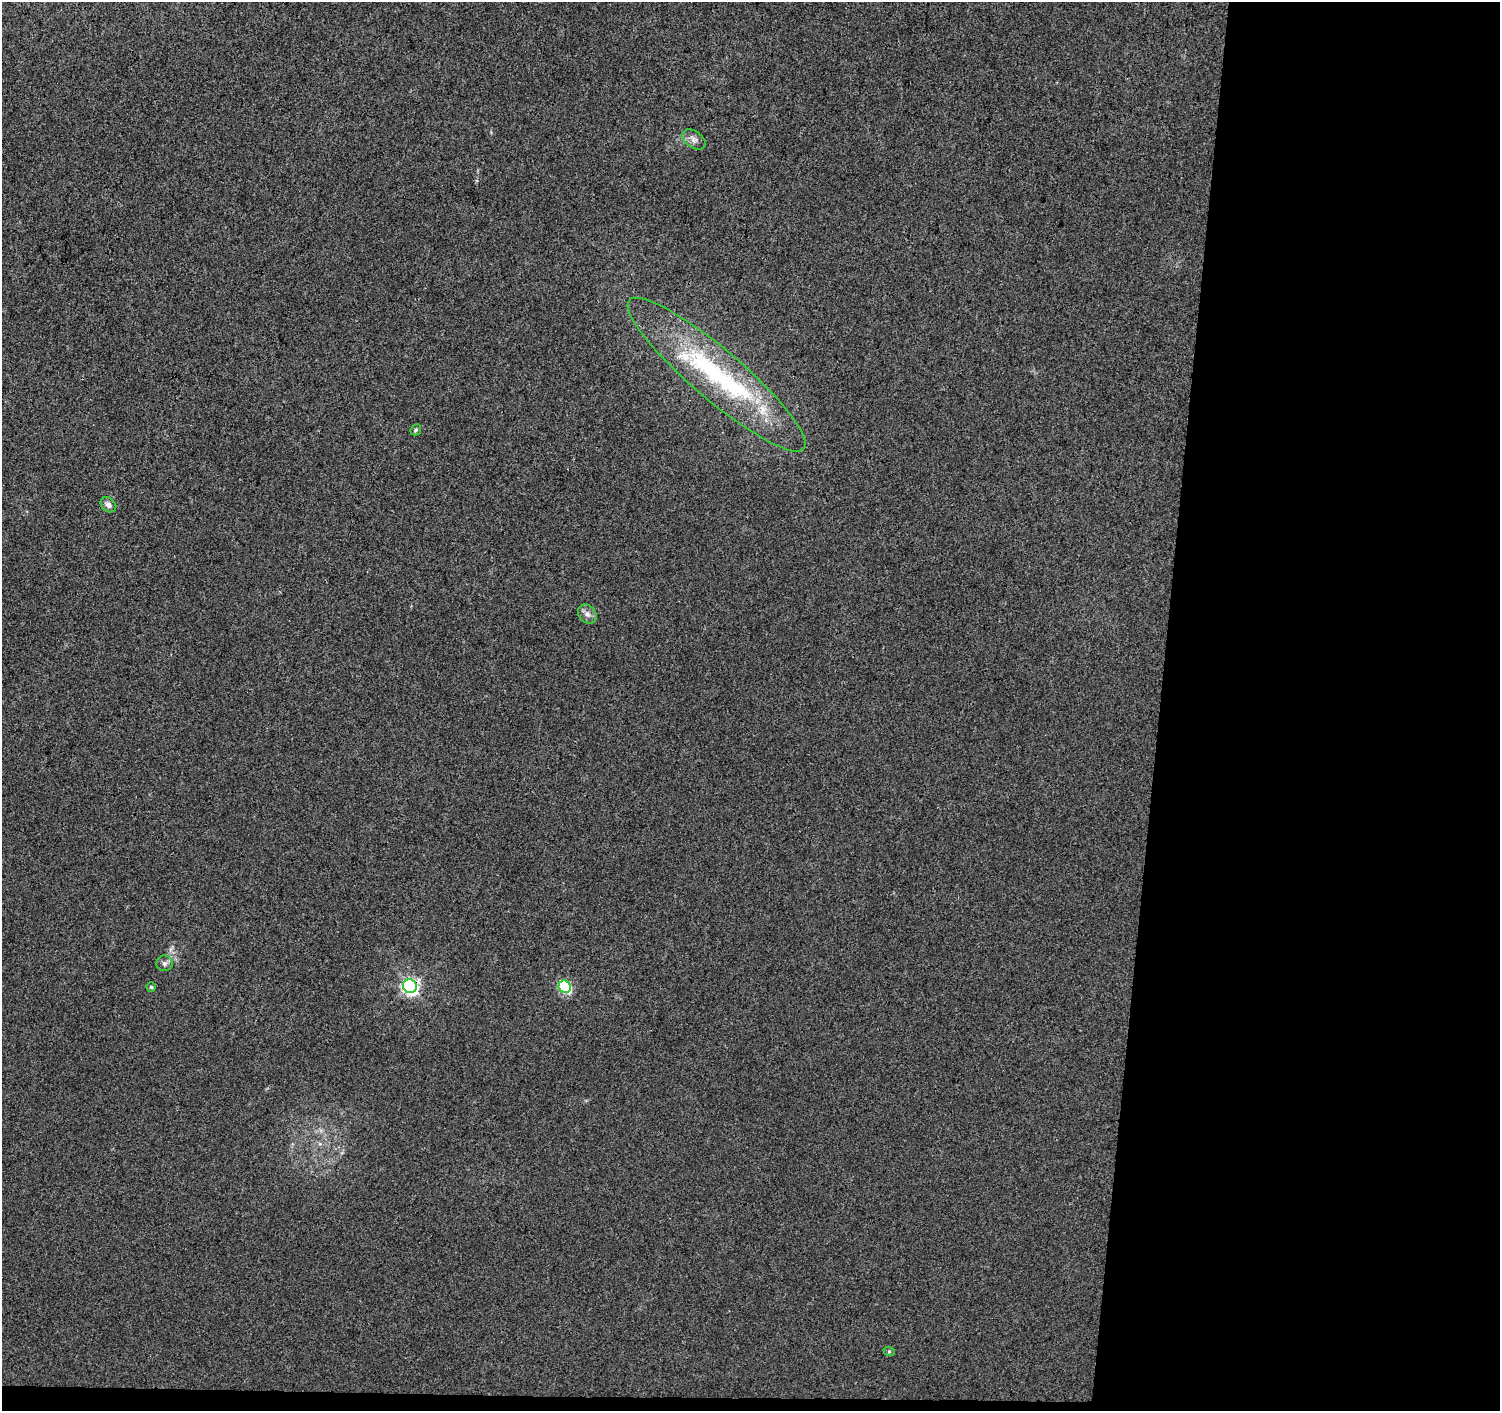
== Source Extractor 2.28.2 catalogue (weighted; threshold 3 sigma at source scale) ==
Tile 9 of 3 x 3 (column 3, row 3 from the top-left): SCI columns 3008-4505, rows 286-1694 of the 4505 x 4741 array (HDU 1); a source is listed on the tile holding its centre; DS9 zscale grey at full resolution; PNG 1502 x 1413 px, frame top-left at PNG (2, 2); each listed source drawn as its Kron ellipse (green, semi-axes under 4 px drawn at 4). Shown black and unused: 24% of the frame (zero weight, under 3 of 4 exposures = <1% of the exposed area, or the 3 px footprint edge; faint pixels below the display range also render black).
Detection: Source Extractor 2.28.2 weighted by HDU 2 'WHT'; one run over the whole footprint, this tile lists its part. Background 0.00355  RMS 0.0037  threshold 0.0167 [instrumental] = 3 sigma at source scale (4.5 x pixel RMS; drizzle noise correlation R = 1.50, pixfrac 1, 0.0396/0.0396 arcsec/px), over >= 5 px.
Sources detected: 12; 2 inside a brighter listed object's ellipse — not listed separately; the other 10 listed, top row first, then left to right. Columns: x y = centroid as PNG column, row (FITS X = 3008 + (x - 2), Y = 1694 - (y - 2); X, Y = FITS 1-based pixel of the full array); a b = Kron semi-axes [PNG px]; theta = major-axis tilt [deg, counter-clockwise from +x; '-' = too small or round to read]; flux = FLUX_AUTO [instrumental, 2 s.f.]
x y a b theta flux
694 139 13 8 -35 2
716 375 115 25 -40 60
416 430 6 5 - 0.57
108 505 9 6 -44 1.6
587 614 10 8 -46 2
164 963 8 8 - 1.2
410 986 7 6 - 120
151 987 4 4 - 0.43
565 987 6 6 - 45
889 1351 6 4 -19 0.43
Overlapping masked pixels (flux is a lower limit): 1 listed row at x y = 410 986